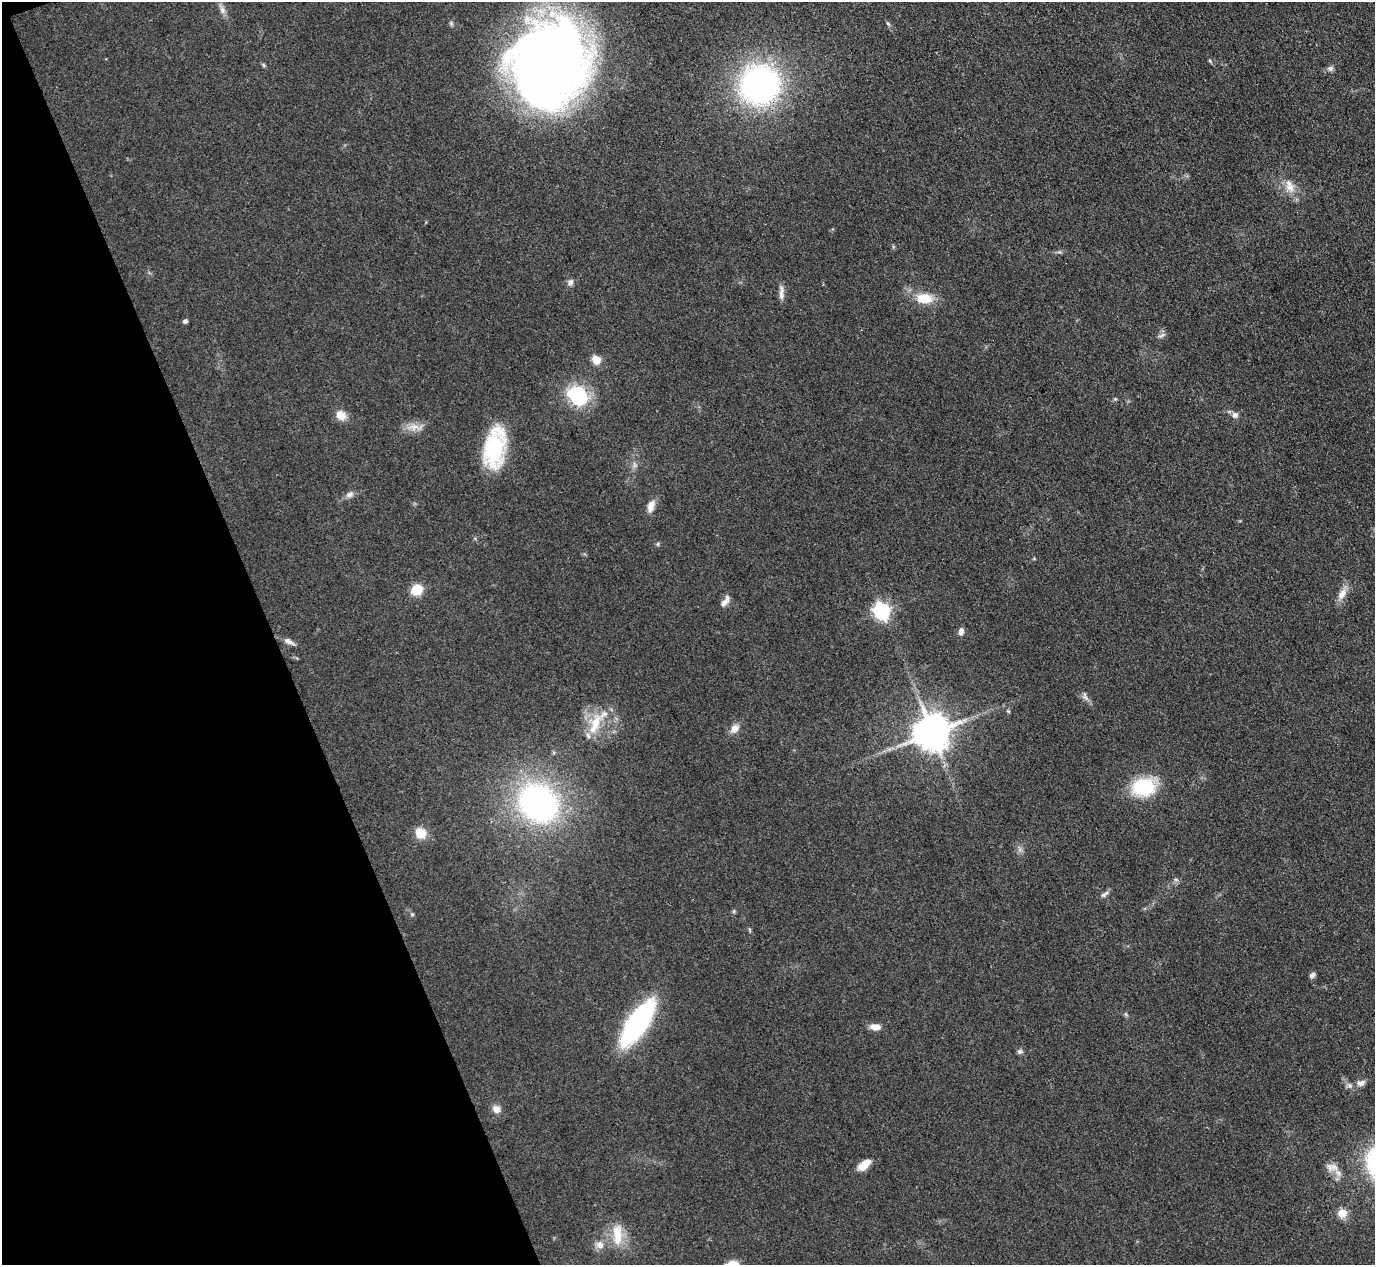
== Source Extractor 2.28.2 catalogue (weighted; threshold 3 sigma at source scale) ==
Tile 5 of 4 x 4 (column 1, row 2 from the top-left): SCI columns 2-1374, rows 2675-3937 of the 5494 x 5480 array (HDU 1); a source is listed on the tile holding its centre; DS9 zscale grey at full resolution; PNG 1377 x 1267 px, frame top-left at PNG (2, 2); no overlay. Shown black and unused: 20% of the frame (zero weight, under 3 of 4 exposures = <1% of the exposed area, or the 3 px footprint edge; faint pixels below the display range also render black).
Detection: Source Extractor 2.28.2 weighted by HDU 2 'WHT'; one run over the whole footprint, this tile lists its part. Background 0.0878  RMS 0.0065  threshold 0.0293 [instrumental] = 3 sigma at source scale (4.5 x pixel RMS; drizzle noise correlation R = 1.50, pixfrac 1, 0.05/0.05 arcsec/px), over >= 5 px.
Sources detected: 57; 1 inside a brighter listed object's ellipse — not listed separately; the other 56 listed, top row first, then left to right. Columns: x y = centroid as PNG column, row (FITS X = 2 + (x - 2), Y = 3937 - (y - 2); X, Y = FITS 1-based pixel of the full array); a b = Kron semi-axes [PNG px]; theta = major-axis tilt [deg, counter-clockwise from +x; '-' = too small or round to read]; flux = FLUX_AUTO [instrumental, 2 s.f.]
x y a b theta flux
222 10 12 7 -65 3.4
451 23 6 5 - 1.1
888 24 7 4 -61 1.1
1210 61 7 4 -46 0.9
549 63 69 61 62 750
263 65 6 4 -70 0.9
1330 68 8 7 - 2.2
760 85 31 31 - 210
1290 187 14 13 - 7.6
570 282 9 8 - 2.5
781 293 20 6 90 3.9
924 298 18 11 -5 17
185 321 5 5 - 1.7
1161 335 11 4 24 1.8
596 360 5 5 - 21
578 395 21 16 -38 47
1115 399 5 5 - 0.82
341 415 14 12 -31 6.6
1235 415 9 8 - 2.7
414 427 16 10 0 6.8
495 448 37 18 81 66
635 465 9 6 -73 2.2
350 494 12 8 25 2.9
651 506 16 8 73 5.7
658 544 6 4 89 0.89
417 590 10 8 29 16
1342 594 17 9 58 6.4
725 601 18 6 56 3.7
882 611 7 6 - 210
961 632 8 5 76 3.3
289 641 14 6 -26 3.7
1085 696 15 6 -64 2.8
1008 711 6 4 -44 0.78
596 722 30 13 77 18
735 728 12 9 55 5.1
932 732 10 10 - 1900
1143 787 20 15 13 48
538 803 37 31 -38 190
421 833 11 10 - 11
1104 894 13 5 35 2.1
734 911 5 5 - 0.96
412 914 5 4 - 0.9
750 930 6 4 -71 0.8
1312 975 9 6 38 2.1
637 1023 42 15 56 130
875 1027 10 6 -4 6.7
1020 1051 7 6 - 1.6
1361 1083 10 8 13 3.2
1350 1085 9 7 -53 2.4
496 1109 10 9 - 4.6
864 1165 15 8 40 9.3
1332 1167 19 9 -12 5.1
1342 1213 6 6 - 13
617 1235 31 13 -89 15
600 1245 11 8 -48 4.5
733 1264 15 7 3 8.8
Overlapping masked pixels (flux is a lower limit): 1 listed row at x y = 760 85
Isophote crosses this tile's border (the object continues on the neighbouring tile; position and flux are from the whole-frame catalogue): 1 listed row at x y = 733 1264